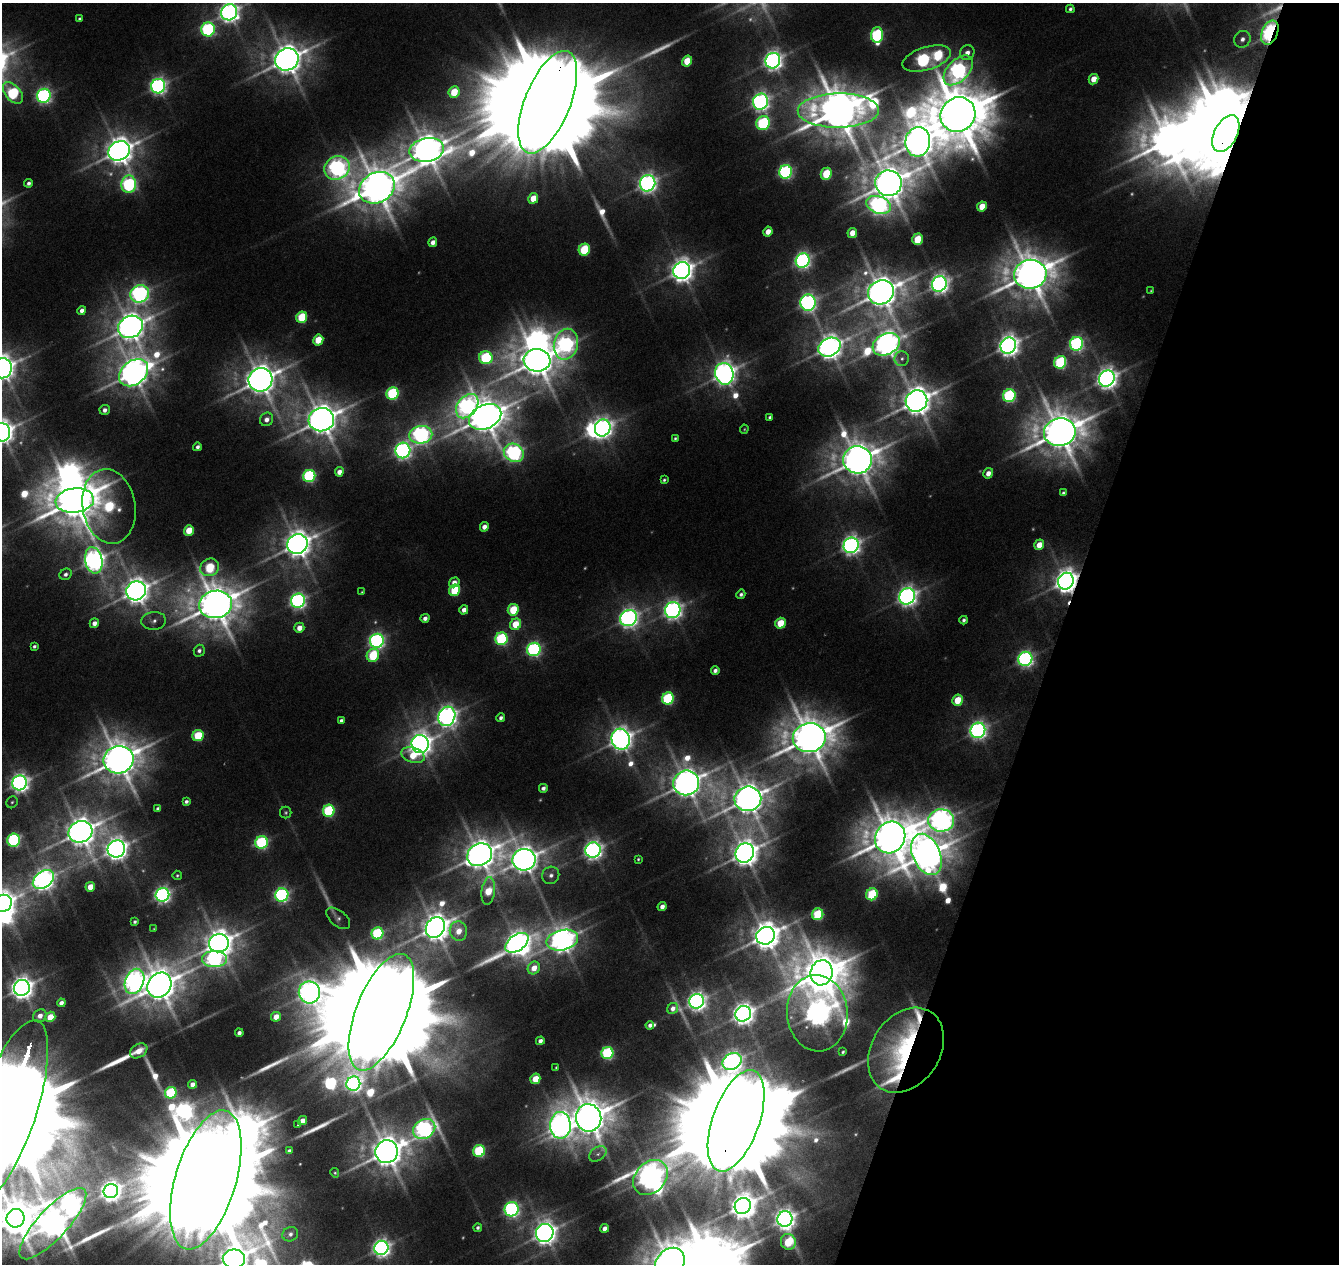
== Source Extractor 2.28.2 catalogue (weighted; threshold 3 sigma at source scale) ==
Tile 8 of 4 x 4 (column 4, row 2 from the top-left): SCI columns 4022-5358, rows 2810-4071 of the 5359 x 5555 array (HDU 1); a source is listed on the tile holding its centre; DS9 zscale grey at full resolution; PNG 1341 x 1266 px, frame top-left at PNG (2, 3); each listed source drawn as its Kron ellipse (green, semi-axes under 4 px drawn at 4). Shown black and unused: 21% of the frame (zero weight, under 3 of 6 exposures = <1% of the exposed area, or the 3 px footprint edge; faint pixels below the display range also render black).
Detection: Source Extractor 2.28.2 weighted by HDU 2 'WHT'; one run over the whole footprint, this tile lists its part. Background 0.0186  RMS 0.0027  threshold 0.0111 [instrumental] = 3 sigma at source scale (4.09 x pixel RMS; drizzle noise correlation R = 1.36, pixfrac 0.8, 0.0396/0.0396 arcsec/px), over >= 5 px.
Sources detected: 280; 17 too faint to see at this stretch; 12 inside a brighter object's white glare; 5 long thin detections or spike segments (spike, bleed or trail) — neither listed nor drawn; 4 inside a brighter listed object's ellipse — not listed separately; the other 242 listed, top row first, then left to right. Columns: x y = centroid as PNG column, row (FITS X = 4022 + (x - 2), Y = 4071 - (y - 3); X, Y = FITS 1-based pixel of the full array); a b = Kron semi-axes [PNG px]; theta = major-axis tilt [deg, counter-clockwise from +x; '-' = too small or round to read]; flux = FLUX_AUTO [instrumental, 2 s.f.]
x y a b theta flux
1070 9 4 4 - 0.74
229 12 8 8 - 220
79 19 4 4 - 0.57
208 29 7 6 - 58
1270 33 12 8 68 120
877 35 8 6 86 42
1242 39 9 8 - 1.7
967 53 8 7 - 2.1
287 59 12 10 31 640
927 59 25 11 17 80
687 61 6 5 - 8.4
773 61 8 7 - 200
958 70 18 10 46 120
1094 79 5 4 - 4.1
158 86 7 7 - 130
454 92 6 5 - 9.8
13 93 12 7 -49 32
44 96 7 7 - 100
548 102 54 23 68 20000
761 102 8 7 - 150
838 110 41 17 1 1600
958 115 18 17 - 2300
763 123 7 6 - 42
1226 133 20 11 63 5100
918 142 15 12 84 740
427 150 17 11 11 720
119 151 11 9 29 510
337 168 13 11 26 160
786 172 7 6 - 71
826 174 6 5 - 13
29 183 4 4 - 1
648 183 8 7 - 180
888 183 13 13 - 810
129 184 9 7 89 58
377 188 19 15 29 1100
533 198 5 4 - 6
878 205 12 8 -19 140
982 206 5 4 - 5.7
768 232 5 4 - 3.2
852 233 5 4 - 3.5
917 239 6 5 - 11
433 242 5 4 - 2.2
584 250 6 5 - 20
803 260 7 7 - 120
682 271 9 8 - 330
1030 274 16 14 8 1100
939 284 8 7 - 200
1151 291 4 3 - 0.27
881 292 13 11 27 770
140 294 9 8 - 140
808 303 8 7 - 140
82 311 4 4 - 1.9
302 317 6 5 - 16
130 327 13 10 28 520
318 340 5 5 - 8.8
566 344 15 12 76 100
886 344 14 10 28 380
1076 344 7 6 - 81
1008 345 8 7 - 260
829 347 11 9 27 380
486 358 6 6 - 35
902 359 7 7 - 1
537 360 13 11 -7 870
1060 362 6 6 - 40
2 368 10 9 - 390
133 373 16 11 38 570
724 374 11 9 -73 310
1107 378 8 7 - 250
260 380 12 11 - 650
393 394 6 6 - 39
1009 396 6 6 - 54
916 401 11 10 - 600
467 406 13 9 52 140
105 410 5 5 - 1.4
485 417 17 12 26 860
770 417 4 3 - 0.56
267 419 7 6 - 2.3
321 420 13 11 6 720
603 428 9 7 66 200
744 429 5 3 - 0.29
2 432 9 8 - 380
1060 432 16 14 11 1200
421 435 11 9 9 140
675 438 3 3 - 0.46
197 447 4 4 - 1.1
403 450 8 7 - 140
514 453 10 8 -34 110
857 460 14 13 - 880
339 472 5 4 - 2.7
988 473 5 4 - 2.5
309 476 6 6 - 49
664 480 4 3 - 0.5
1063 493 4 3 - 0.56
75 501 19 12 6 1400
109 506 37 26 -80 35
484 527 5 4 - 2.6
189 530 5 5 - 7.7
297 544 10 9 - 510
851 545 8 7 - 180
1039 545 5 5 - 4.7
94 560 13 8 -78 260
209 567 9 8 - 18
65 574 6 5 - 1.1
1066 581 8 7 - 350
454 582 5 4 - 2.2
455 590 6 5 - 17
136 591 10 9 - 450
362 592 4 4 - 0.31
741 594 5 4 - 0.86
907 596 8 7 - 210
298 601 7 7 - 120
215 604 16 13 9 1100
464 610 5 4 - 2.2
513 610 6 5 - 14
673 610 8 7 - 180
425 618 4 4 - 1.5
628 618 8 8 - 190
964 620 4 4 - 0.76
154 621 12 9 5 1.8
94 623 5 4 - 2.1
780 623 5 5 - 9.4
515 624 6 5 - 8.4
299 628 5 5 - 3.2
501 639 6 6 - 41
377 641 7 7 - 110
34 646 4 3 - 0.71
534 649 7 6 - 77
199 651 6 5 - 1.1
373 655 7 6 - 19
1025 659 7 7 - 110
715 670 4 4 - 1.2
668 698 6 6 - 36
957 700 6 5 - 8.8
447 716 10 8 64 240
501 718 4 4 - 0.98
341 720 4 4 - 0.88
978 730 8 7 - 160
198 736 6 5 - 17
809 738 16 14 10 1200
621 739 10 9 - 340
420 744 9 8 - 320
413 755 12 7 -18 9
119 760 15 13 12 970
20 783 7 7 - 190
686 783 13 12 - 610
543 788 4 4 - 1.3
748 799 13 12 - 700
186 801 4 4 - 0.87
12 802 6 5 - 0.55
158 809 4 4 - 0.94
329 811 6 5 - 34
286 813 6 6 - 0.5
941 820 13 11 -3 290
80 832 12 10 24 580
890 837 16 14 55 1200
14 840 6 6 - 54
262 842 6 6 - 48
116 849 9 8 - 290
593 850 8 7 - 180
745 853 10 9 - 480
926 854 22 13 -66 810
480 855 13 11 29 610
638 859 3 3 - 0.37
524 860 11 10 - 510
177 875 5 4 - 0.41
551 875 9 8 - 1.7
43 880 12 8 38 290
90 887 5 4 - 5.2
488 891 14 6 82 10
872 894 6 5 - 25
162 895 7 6 - 120
282 895 7 6 - 83
3 903 9 8 - 420
662 906 4 4 - 2
818 914 6 5 - 21
338 918 14 8 -40 1.1
135 922 3 3 - 0.64
435 927 11 9 58 530
154 929 3 3 - 0.19
458 931 9 8 - 4
377 933 6 5 - 39
766 936 10 8 28 580
562 940 16 10 13 390
219 943 10 9 - 520
517 943 13 8 35 330
214 959 12 8 1 100
534 968 7 5 52 3.8
821 973 12 11 - 1100
134 981 13 9 67 210
159 985 13 11 54 810
22 988 8 7 - 330
309 992 11 10 - 280
697 1001 7 7 - 190
61 1003 4 4 - 1.8
673 1008 6 5 - 1.9
381 1012 62 25 68 22000
817 1013 38 30 -85 440
743 1014 8 7 - 300
40 1016 7 6 - 2.6
50 1017 5 5 - 7.7
276 1017 5 4 - 4.1
650 1025 4 4 - 1.2
239 1033 4 4 - 1.2
540 1041 4 4 - 1.4
906 1050 46 34 56 44
139 1051 9 6 33 4.7
843 1052 4 3 - 0.44
607 1053 6 6 - 43
732 1061 10 8 33 210
556 1067 3 3 - 0.3
535 1079 5 5 - 7.7
192 1084 4 4 - 1.9
353 1084 7 6 - 120
171 1093 6 5 - 29
6 1112 96 29 71 36000
589 1118 14 12 -82 1000
302 1121 5 4 - 2.5
736 1121 53 23 70 18000
298 1125 3 3 - 0.29
560 1125 13 10 -89 320
424 1129 12 9 32 150
289 1151 4 4 - 1.1
479 1151 6 5 - 35
387 1152 11 11 - 770
598 1154 9 6 36 1.1
335 1173 5 4 - 0.41
651 1177 19 15 47 420
206 1180 72 30 73 25000
111 1191 7 7 - 230
743 1206 8 7 - 450
512 1209 7 7 - 94
15 1218 9 9 - 1100
785 1219 8 7 - 240
53 1224 46 15 47 800
478 1228 4 4 - 0.76
605 1228 4 4 - 2.1
545 1233 9 8 - 330
290 1234 8 7 - 1.3
788 1242 8 7 - 16
381 1248 7 7 - 170
234 1259 11 9 0 610
670 1263 16 13 47 1000
Overlapping masked pixels (flux is a lower limit): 6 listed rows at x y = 1270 33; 548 102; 1226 133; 1066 581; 906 1050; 736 1121
Isophote crosses this tile's border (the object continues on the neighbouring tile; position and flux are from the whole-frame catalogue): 12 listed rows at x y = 229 12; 13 93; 548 102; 2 368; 2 432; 3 903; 6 1112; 206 1180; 15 1218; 53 1224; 234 1259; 670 1263